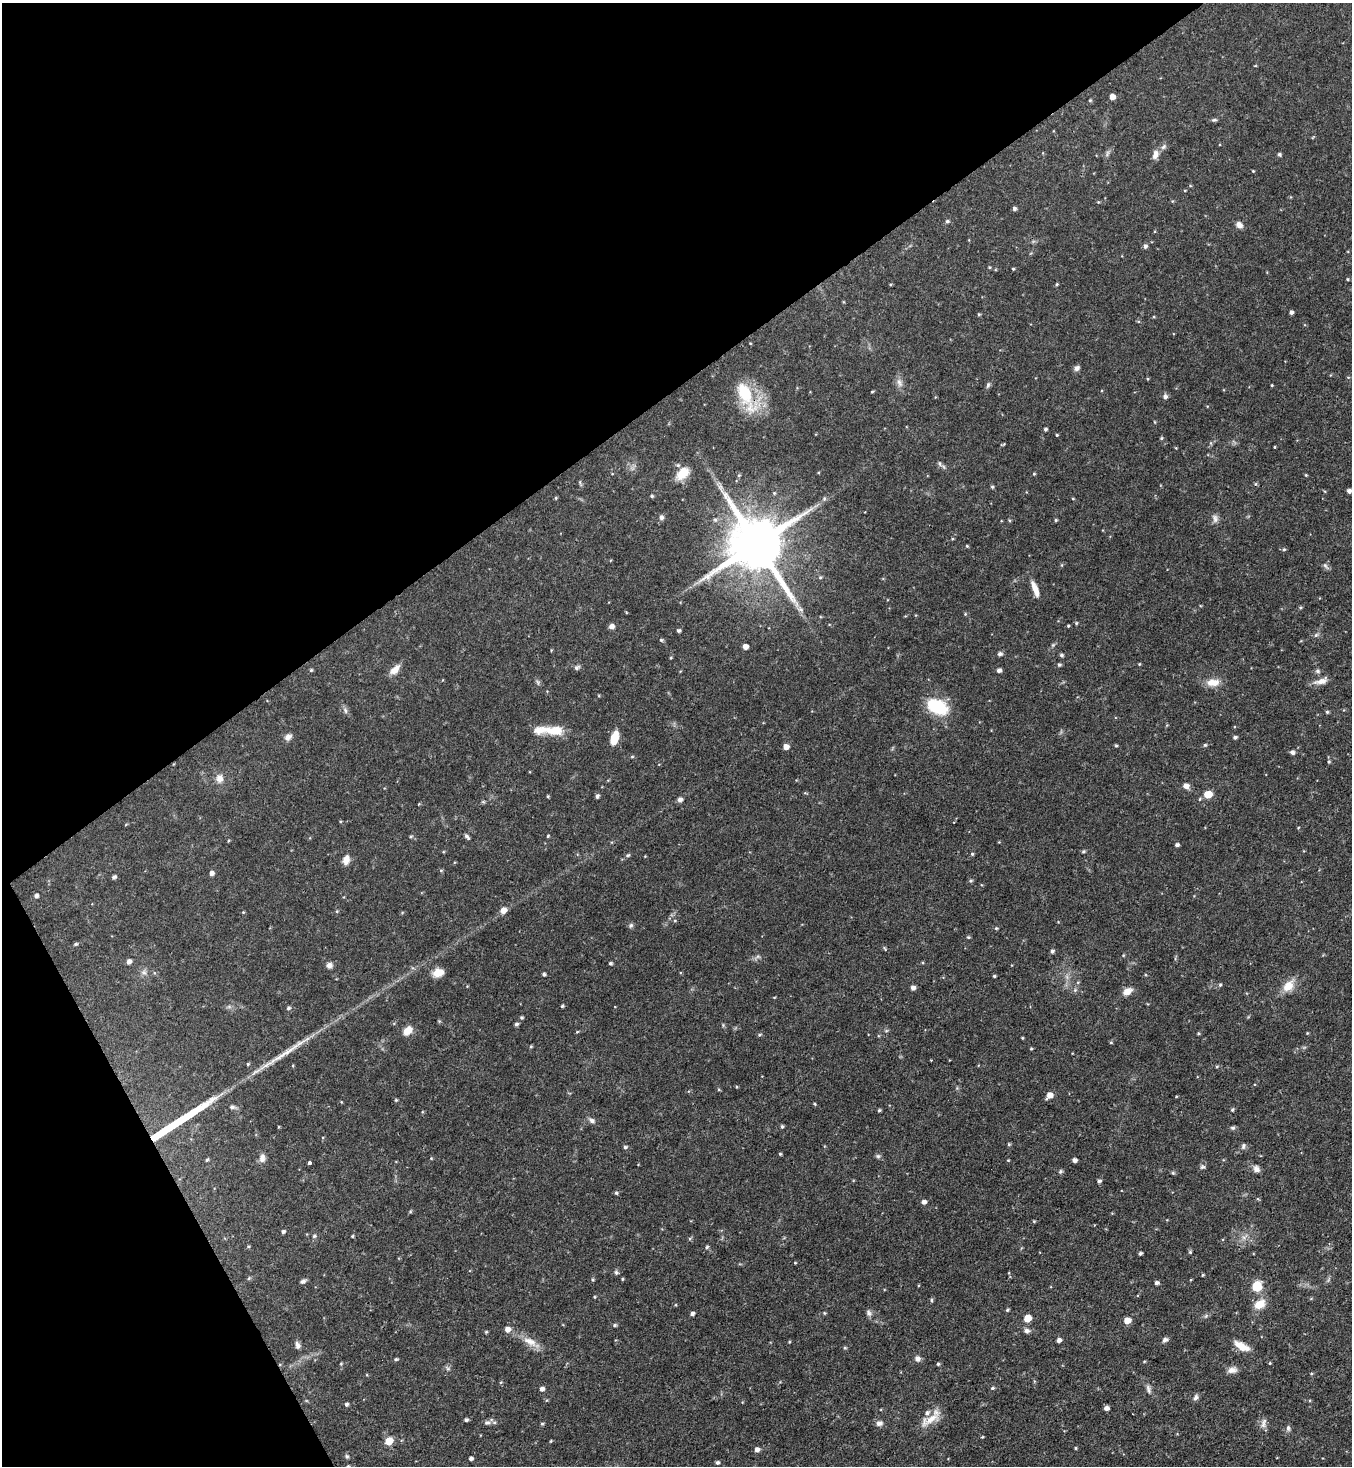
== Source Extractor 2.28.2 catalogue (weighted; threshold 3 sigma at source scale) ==
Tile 5 of 4 x 4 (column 1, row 2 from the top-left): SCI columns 296-1645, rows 2929-4392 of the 5850 x 5857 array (HDU 1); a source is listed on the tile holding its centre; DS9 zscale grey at full resolution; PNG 1354 x 1468 px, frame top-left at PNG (2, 3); no overlay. Shown black and unused: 32% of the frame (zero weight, under 3 of 4 exposures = <1% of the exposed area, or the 3 px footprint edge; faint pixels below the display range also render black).
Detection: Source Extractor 2.28.2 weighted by HDU 2 'WHT'; one run over the whole footprint, this tile lists its part. Background 0.0622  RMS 0.0035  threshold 0.0157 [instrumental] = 3 sigma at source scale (4.5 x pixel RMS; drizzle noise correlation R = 1.50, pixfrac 1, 0.05/0.05 arcsec/px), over >= 5 px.
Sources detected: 268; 1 cosmic-ray / hot-pixel residue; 2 long thin detections or spike segments (spike, bleed or trail) — not listed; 2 inside a brighter listed object's ellipse — not listed separately; the other 263 listed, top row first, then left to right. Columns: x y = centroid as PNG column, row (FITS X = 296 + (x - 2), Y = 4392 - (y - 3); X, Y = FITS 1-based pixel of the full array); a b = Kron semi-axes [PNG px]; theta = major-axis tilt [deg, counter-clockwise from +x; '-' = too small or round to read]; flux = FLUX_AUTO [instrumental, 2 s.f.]
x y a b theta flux
1112 97 4 4 - 3.2
1090 100 4 4 - 0.4
1214 120 7 4 9 0.64
1163 147 8 6 46 1
1107 154 10 4 69 0.88
1155 154 13 7 73 2
1279 154 5 4 - 0.64
1253 171 3 3 - 0.32
1185 190 4 3 - 0.27
1172 201 5 3 - 0.32
1098 202 4 3 - 0.32
1014 209 4 4 - 0.85
947 221 5 5 - 0.65
1239 225 8 6 -43 1.9
1145 246 5 5 - 0.92
989 267 4 4 - 0.35
1013 269 3 3 - 0.36
1348 279 4 3 - 0.37
1057 284 4 4 - 0.38
1291 312 4 3 - 1
979 314 4 3 - 0.42
750 343 4 3 - 0.25
1077 368 7 6 - 1.2
1147 379 5 3 - 0.33
899 383 13 7 -67 1.9
988 385 9 5 74 0.72
1272 385 3 3 - 0.31
872 391 4 3 - 0.33
745 395 45 16 -66 16
1165 396 7 6 - 0.99
1045 429 4 4 - 0.7
1057 435 3 3 - 0.33
1161 438 5 4 - 0.42
1003 444 6 2 15 0.35
1274 447 4 2 - 0.26
1176 448 5 3 - 0.25
940 464 8 5 -62 0.78
683 473 16 10 42 6.3
1034 474 4 4 - 0.36
739 475 5 4 - 0.44
1306 475 4 3 - 0.33
992 487 5 4 - 0.47
1349 491 5 4 - 1.1
652 496 4 4 - 0.52
556 498 4 4 - 0.38
824 499 6 5 - 0.57
1073 499 5 3 - 0.3
661 517 7 6 - 0.96
1215 518 12 8 -78 1.5
1009 520 5 3 - 0.36
1056 520 4 3 - 0.44
952 539 4 3 - 0.33
756 544 17 15 -56 2700
967 546 4 3 - 0.39
1284 549 5 4 - 0.46
1062 565 5 4 - 0.32
1325 565 8 5 -53 0.86
820 577 6 4 21 0.52
1035 589 19 6 -70 3.4
1300 608 5 3 - 0.4
800 609 11 6 -29 1.3
965 614 5 3 - 0.31
1076 623 4 4 - 0.39
611 626 6 5 - 1.5
1068 626 3 2 - 0.35
679 631 4 4 - 0.78
1316 635 6 5 - 0.7
661 640 5 4 - 0.51
745 647 4 4 - 2.3
551 650 4 3 - 0.29
1000 654 6 5 - 0.84
1061 655 4 4 - 0.69
1139 664 4 3 - 0.31
1059 665 5 5 - 0.62
577 668 8 6 31 0.89
311 670 4 4 - 0.48
395 670 14 8 45 3.1
999 670 4 4 - 1.2
1318 671 7 5 -2 0.79
1321 681 17 7 17 2.8
538 682 8 5 -82 0.69
1213 682 18 10 2 3.9
937 707 19 12 -25 19
345 710 9 5 -64 0.95
1327 712 4 4 - 0.48
555 731 28 11 -4 7.4
288 737 9 7 39 1.7
1235 737 5 4 - 0.79
614 738 15 7 75 5.8
1205 745 4 4 - 0.51
1116 746 4 4 - 0.43
786 747 5 5 - 2.4
1292 752 5 5 - 1
632 757 5 3 - 0.38
1329 762 5 4 - 0.5
219 778 10 8 -87 2.5
1186 786 7 6 - 1.9
1208 794 5 5 - 8.5
548 796 4 4 - 0.37
597 796 4 4 - 0.89
680 800 6 5 - 1.2
483 802 6 4 -18 0.44
419 804 4 3 - 0.29
126 824 5 3 - 0.27
1298 828 4 3 - 0.27
411 836 5 5 - 0.51
548 836 4 3 - 0.37
467 837 8 4 -52 0.91
228 841 4 3 - 0.32
1177 845 4 4 - 0.89
1083 851 4 4 - 0.57
972 854 4 4 - 0.48
628 855 6 5 - 0.51
645 856 3 3 - 0.24
346 860 12 7 76 2.7
441 870 6 4 0 0.39
211 873 5 4 - 1.5
114 877 5 4 - 0.86
971 881 5 5 - 0.55
36 896 5 5 - 1.1
503 910 6 5 - 2.9
337 911 5 4 - 0.35
243 912 5 3 - 0.3
675 921 5 3 - 0.33
631 925 7 6 - 0.7
996 928 5 4 - 0.39
968 937 5 4 - 0.45
76 944 5 4 - 0.58
885 949 7 4 -60 0.44
1052 951 5 4 - 0.82
1123 955 4 3 - 0.3
758 956 7 4 -1 0.71
129 961 5 4 - 1.5
610 963 4 3 - 0.61
329 965 8 7 - 1.3
144 972 8 7 - 1.2
438 973 12 9 18 3.8
544 974 4 3 - 0.7
994 976 4 3 - 0.44
1220 985 5 4 - 0.48
1288 986 15 10 49 5.2
913 988 5 4 - 1.5
1075 990 7 5 47 0.69
1127 991 11 7 31 3
774 997 4 3 - 0.25
562 1006 3 3 - 0.48
229 1007 7 4 -18 0.67
288 1008 5 5 - 0.71
521 1017 4 4 - 0.54
439 1021 5 4 - 0.37
516 1024 6 4 16 0.6
408 1030 13 9 48 3.2
577 1032 4 4 - 0.34
1198 1034 5 3 - 0.35
759 1035 5 4 - 0.49
1022 1038 3 3 - 0.31
1111 1042 5 3 - 0.31
531 1046 4 4 - 0.41
1031 1049 4 4 - 0.34
931 1060 2 2 - 0.29
248 1064 4 4 - 0.39
1217 1066 4 4 - 0.42
736 1087 4 3 - 0.3
1050 1095 7 5 44 3
1176 1096 4 3 - 0.27
396 1100 4 4 - 0.41
814 1104 5 3 - 0.33
232 1107 9 5 -7 0.88
879 1110 4 3 - 0.54
1232 1110 5 4 - 0.53
592 1120 8 6 -31 1.1
782 1126 4 3 - 0.54
278 1127 4 2 - 0.25
1233 1128 7 5 1 0.68
1009 1144 4 4 - 0.41
1243 1146 9 6 72 0.92
625 1147 5 4 - 0.6
780 1154 4 4 - 0.4
878 1156 6 6 - 0.67
262 1158 12 7 86 1.8
431 1158 4 4 - 0.3
207 1160 5 3 - 0.46
1008 1160 4 3 - 0.27
1074 1160 4 4 - 1.3
310 1163 3 3 - 1.2
1202 1167 7 6 - 0.75
1256 1169 9 8 - 1.6
1060 1172 5 5 - 0.7
1173 1173 5 5 - 0.48
1099 1181 5 4 - 0.83
616 1193 5 4 - 0.57
924 1202 5 4 - 1.3
410 1211 5 4 - 0.39
1034 1221 4 3 - 0.35
283 1232 5 4 - 0.76
314 1236 5 5 - 0.67
352 1236 4 3 - 0.36
1244 1237 13 4 40 1.4
690 1239 5 5 - 0.45
248 1246 5 4 - 0.4
707 1247 5 4 - 0.48
1190 1252 5 5 - 0.45
1140 1253 4 3 - 0.73
795 1263 3 3 - 0.3
616 1272 7 5 -58 0.68
1203 1275 4 3 - 0.34
249 1278 5 5 - 0.54
622 1279 4 4 - 0.33
592 1280 5 3 - 0.39
303 1281 8 5 31 0.85
1157 1283 4 4 - 0.99
1257 1286 7 7 - 9.5
594 1297 4 3 - 0.33
931 1300 5 4 - 0.46
1259 1304 12 8 35 5.6
1007 1310 4 3 - 0.46
692 1313 4 3 - 0.98
824 1313 4 4 - 0.35
869 1313 10 6 -54 1.2
1027 1318 5 5 - 6.4
1127 1320 5 5 - 4.4
615 1325 5 4 - 0.53
507 1329 6 5 - 2.2
1027 1331 7 6 - 1.1
486 1332 4 4 - 0.38
1059 1340 5 4 - 1.4
1165 1340 7 5 23 1.1
530 1341 23 10 -25 4.3
789 1342 5 3 - 0.3
298 1345 10 6 -73 1.3
1242 1346 21 8 -27 4.2
845 1348 5 4 - 0.43
396 1359 5 4 - 0.51
917 1359 8 6 -42 1.4
1144 1361 4 3 - 0.3
1270 1363 4 3 - 0.34
341 1364 4 4 - 0.34
938 1364 4 3 - 0.5
448 1368 8 4 -34 0.7
1232 1370 13 8 10 1.9
501 1382 4 3 - 0.35
992 1388 5 4 - 0.56
542 1389 5 5 - 1.2
1148 1389 13 6 -74 1.4
1196 1397 8 5 57 1.1
346 1404 4 4 - 0.69
1106 1408 5 4 - 1.5
466 1420 4 4 - 0.76
930 1420 30 10 32 5
487 1422 9 6 5 1.2
879 1423 9 7 15 1.4
1263 1423 15 6 78 1.5
542 1424 5 4 - 0.46
1288 1428 9 5 85 0.88
982 1437 4 3 - 0.29
389 1441 6 5 - 7.9
551 1441 4 3 - 0.32
1075 1448 4 3 - 0.34
757 1449 5 5 - 1.5
347 1456 6 5 - 0.56
471 1458 4 4 - 0.92
717 1462 4 4 - 0.73
348 1466 4 4 - 0.33
Overlapping masked pixels (flux is a lower limit): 1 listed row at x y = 745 395
Isophote crosses this tile's border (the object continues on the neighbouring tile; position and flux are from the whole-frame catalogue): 1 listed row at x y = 348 1466